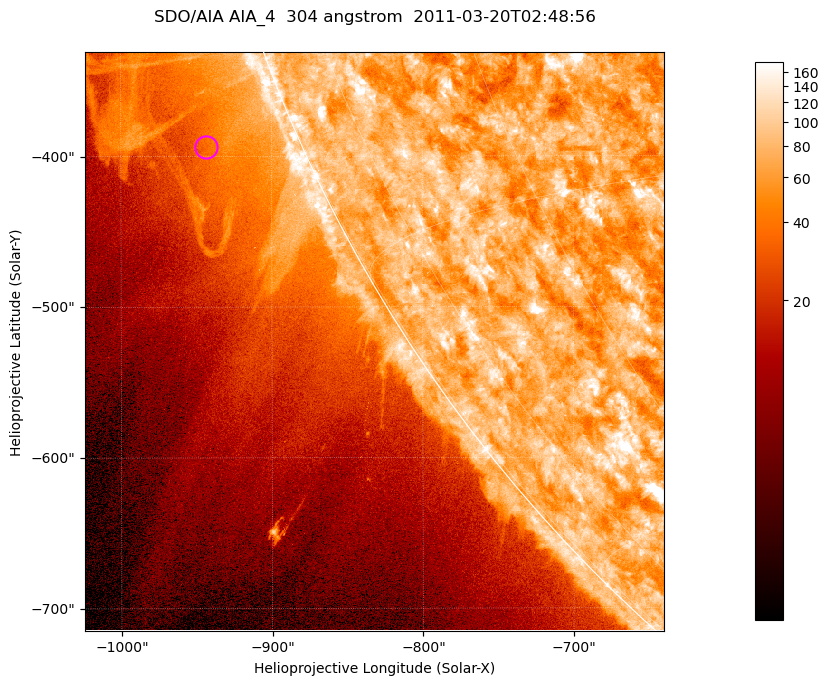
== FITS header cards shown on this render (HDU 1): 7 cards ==
TELESCOP= 'SDO/AIA '           / For AIA: SDO/AIA
INSTRUME= 'AIA_4   '           / For AIA: AIA_ATA1, AIA_ATA2, AIA_ATA3 or AIA_AT
WAVELNTH=                  304 / [angstrom] Wavelength
WAVEUNIT= 'angstrom'           / Wavelength unit: angstrom
DATE-OBS= '2011-03-20T02:48:56.127' / [ISO] Date when observation started; ISO 8
CTYPE1  = 'HPLN-TAN'           / CTYPE1; Typically HPLN
CTYPE2  = 'HPLT-TAN'           / CTYPE2; Typically HPLT

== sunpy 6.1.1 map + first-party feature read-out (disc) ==
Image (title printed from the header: SDO/AIA AIA_4  304 angstrom  2011-03-20T02:48:56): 640 x 640 px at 0.6 arcsec/px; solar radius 964 arcsec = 1606 px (partial field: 2.1% of the solar disc is inside the frame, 41% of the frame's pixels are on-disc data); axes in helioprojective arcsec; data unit not stated in the header (colour bar unlabelled)
Orientation: roll -0.132 deg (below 1 deg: not rotated)
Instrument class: DISC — disc imager (sunpy class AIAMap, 304 A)
Bright regions (active regions / flare kernels): reference = the on-disc median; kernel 5 px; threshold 5 sigma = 110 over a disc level ~73.2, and >= 1.15x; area >= 409 px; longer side >= 8 px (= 4.8 arcsec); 0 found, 0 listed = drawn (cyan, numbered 1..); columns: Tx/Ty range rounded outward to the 2 arcsec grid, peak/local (2 s.f.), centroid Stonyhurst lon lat
Off-limb structures (1.02-1.3 R_sun): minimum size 204 px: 3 found; the strongest spans PA ~110..120 deg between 1.02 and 1.13 R_sun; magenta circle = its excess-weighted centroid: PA ~115 deg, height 1.06 R_sun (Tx ~-944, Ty ~-394 arcsec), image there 1.5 x the reference